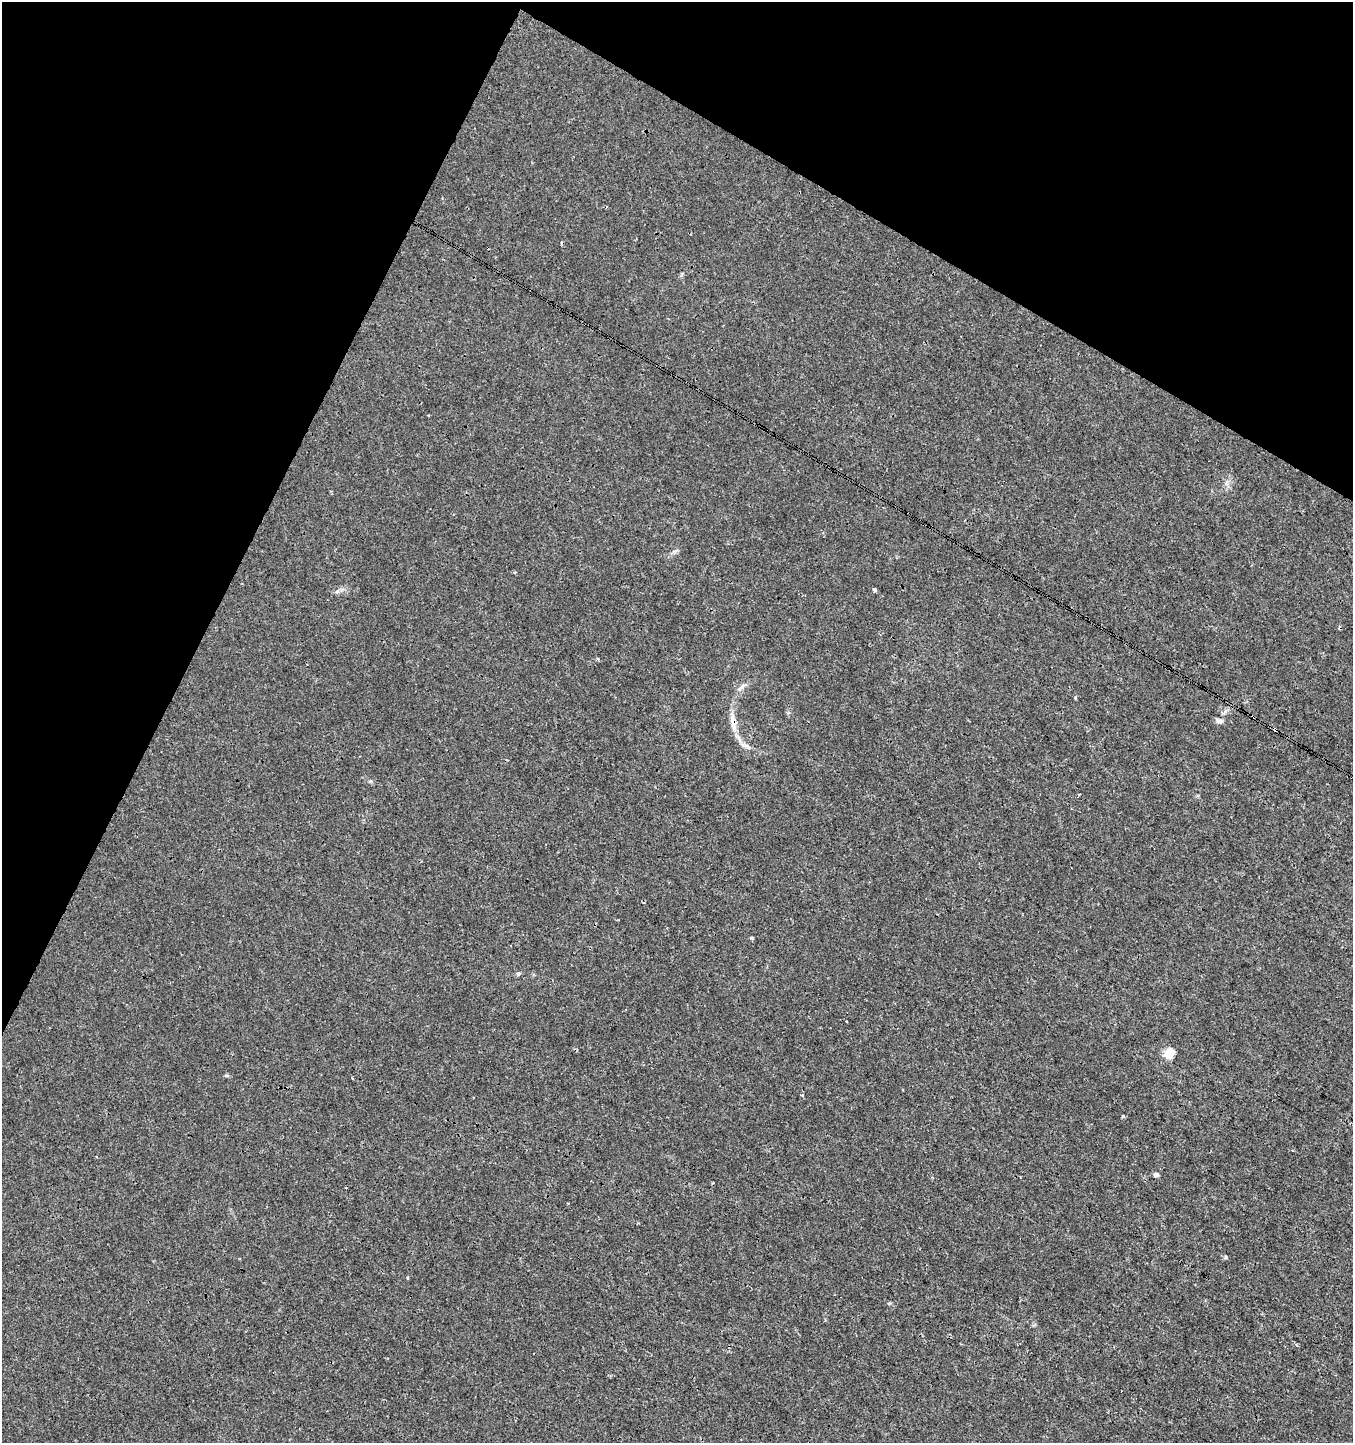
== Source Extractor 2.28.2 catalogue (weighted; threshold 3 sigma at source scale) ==
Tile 2 of 4 x 4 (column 2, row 1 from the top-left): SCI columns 1549-2899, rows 4330-5770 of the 5865 x 5770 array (HDU 1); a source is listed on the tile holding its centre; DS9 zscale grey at full resolution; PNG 1355 x 1445 px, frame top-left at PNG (2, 2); no overlay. Shown black and unused: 25% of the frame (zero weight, under 3 of 4 exposures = <1% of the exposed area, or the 3 px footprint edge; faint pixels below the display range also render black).
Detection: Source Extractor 2.28.2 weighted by HDU 2 'WHT'; one run over the whole footprint, this tile lists its part. Background 2.56e-04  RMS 0.0013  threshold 0.00598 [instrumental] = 3 sigma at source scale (4.5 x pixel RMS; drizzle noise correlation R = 1.50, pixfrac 1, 0.0396/0.0396 arcsec/px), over >= 5 px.
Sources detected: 20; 4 cosmic-ray / hot-pixel residue — not listed; the other 16 listed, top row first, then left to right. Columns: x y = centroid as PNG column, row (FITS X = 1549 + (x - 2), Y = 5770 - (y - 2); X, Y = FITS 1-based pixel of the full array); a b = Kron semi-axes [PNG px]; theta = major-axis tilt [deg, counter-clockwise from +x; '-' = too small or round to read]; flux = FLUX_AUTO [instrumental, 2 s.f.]
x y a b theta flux
515 572 4 3 - 0.12
875 590 4 3 - 0.52
337 592 7 4 1 0.28
743 686 7 4 45 0.32
1225 712 11 3 41 0.3
733 720 18 8 -79 1.2
1219 721 11 6 -14 0.42
747 746 13 4 -36 0.55
752 938 4 3 - 0.22
846 1021 3 2 - 0.11
1169 1053 6 5 - 7.1
802 1095 4 4 - 0.16
1123 1116 4 4 - 0.16
97 1157 3 2 - 0.13
1156 1175 5 5 - 0.46
1226 1257 6 4 -89 0.13
Overlapping masked pixels (flux is a lower limit): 2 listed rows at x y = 733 720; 747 746
Unlisted compact peaks at least as high as the median listed source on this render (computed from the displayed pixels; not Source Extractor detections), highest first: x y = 1075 698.